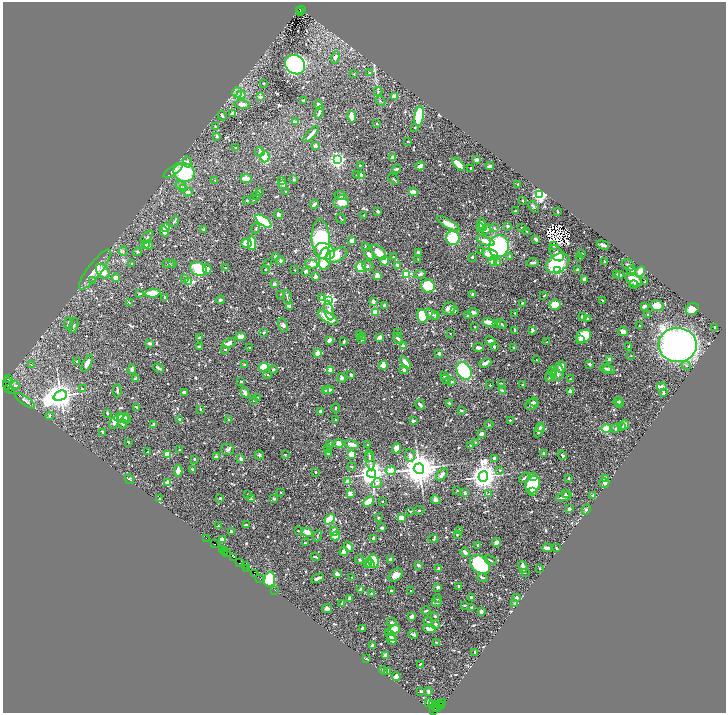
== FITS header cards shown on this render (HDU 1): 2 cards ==
NAXIS1  =                 1447
NAXIS2  =                 1422

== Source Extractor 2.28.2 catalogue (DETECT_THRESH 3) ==
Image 1447 x 1422 px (HDU 1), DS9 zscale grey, zoomed out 1/2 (1 PNG px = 2 x 2 image px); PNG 728 x 715 px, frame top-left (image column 2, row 1422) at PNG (3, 2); each listed source drawn as its Kron ellipse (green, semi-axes under 4 px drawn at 4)
Background 1.34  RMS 0.02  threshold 0.0588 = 3 sigma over >= 5 px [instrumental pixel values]
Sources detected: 963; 96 cannot appear on this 1/2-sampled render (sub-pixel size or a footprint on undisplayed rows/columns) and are neither listed nor drawn; of the other 867, the 500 brightest by FLUX_AUTO listed and drawn (367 fainter detections omitted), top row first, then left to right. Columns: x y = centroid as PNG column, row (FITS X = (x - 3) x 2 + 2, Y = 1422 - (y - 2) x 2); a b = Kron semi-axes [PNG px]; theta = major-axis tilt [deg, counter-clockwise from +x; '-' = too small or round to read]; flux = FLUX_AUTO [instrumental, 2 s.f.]
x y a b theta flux
301 9 3 1 - 210
300 11 3 2 - 120
301 12 2 1 - 52
335 57 6 4 72 14
295 65 10 9 - 920
370 72 4 2 - 3.5
354 74 2 2 - 4.2
263 83 3 2 - 3.8
378 91 4 3 - 4.6
237 92 5 5 - 11
241 95 4 4 - 27
395 96 2 2 - 72
260 97 2 2 - 20
303 100 4 3 - 4.3
380 101 5 2 - 4.1
242 104 8 3 -5 27
318 105 5 3 - 19
319 113 7 2 67 11
232 114 3 2 - 10
222 116 5 2 - 8
419 116 10 4 82 190
352 117 6 3 -82 59
295 122 4 3 - 11
377 124 3 2 - 4.6
216 127 2 2 - 19
415 128 2 2 - 9.1
311 134 10 2 47 25
217 136 2 2 - 6.2
408 142 2 2 - 6.6
315 146 4 3 - 11
236 148 2 2 - 8.4
260 152 5 4 - 9.4
265 157 5 4 - 160
393 157 2 2 - 38
337 160 4 4 - 1300
477 160 4 3 - 16
187 162 5 4 - 9.5
458 164 8 4 -46 40
360 165 2 2 - 12
420 166 5 3 - 26
490 166 4 2 - 13
471 168 3 3 - 6.5
397 169 4 3 - 9
173 170 11 4 36 14
184 172 11 9 -21 270
357 175 2 2 - 12
361 176 3 3 - 50
246 179 6 3 -3 72
294 179 3 2 - 8
394 179 6 2 -48 4.3
215 180 2 2 - 10
282 180 2 2 - 4.5
283 184 4 2 - 21
181 185 6 4 -37 8.2
518 185 3 2 - 4
183 188 4 3 - 11
286 191 3 2 - 4.3
188 192 5 3 - 9.1
259 192 4 3 - 4.2
413 192 4 2 - 46
341 195 6 4 -13 7
540 195 3 3 - 950
257 196 3 2 - 4.8
254 200 2 2 - 5.4
247 201 2 2 - 5
522 201 2 2 - 11
341 202 8 6 2 45
314 204 4 2 - 10
533 207 6 4 -49 6.5
378 211 2 2 - 10
515 211 3 2 - 4.9
557 211 3 2 - 4.1
279 215 5 3 - 14
364 216 3 2 - 3.5
341 218 5 2 - 4
263 221 9 4 -36 300
174 222 6 3 60 5.3
448 224 12 4 -31 45
482 225 7 3 -74 19
508 226 2 2 - 16
165 227 2 2 - 50
480 228 4 3 - 13
494 228 4 3 - 4.2
521 228 2 2 - 10
203 229 2 2 - 5.2
256 229 5 3 - 4.6
486 229 5 4 - 12
527 231 2 2 - 4.6
164 232 5 3 - 20
147 237 8 3 51 7.5
453 238 7 6 - 120
321 239 19 9 -88 520
536 239 3 2 - 12
352 241 4 4 - 35
486 241 9 4 -21 34
246 243 5 5 - 31
252 243 7 3 -86 120
145 244 2 2 - 35
148 245 4 3 - 15
603 245 6 2 -17 9.9
365 246 4 2 - 3.8
499 246 11 10 - 440
554 246 2 2 - 18
123 251 5 3 - 4.8
324 251 11 8 -23 140
480 251 2 2 - 3.7
137 252 4 3 - 5.4
379 252 9 5 -45 48
418 252 3 3 - 11
556 253 9 5 -54 32
369 254 6 4 -58 15
490 254 8 5 -17 62
581 254 3 2 - 12
337 255 11 6 26 67
275 256 2 2 - 8.2
509 256 3 3 - 4.1
393 257 2 2 - 4
472 257 2 2 - 8.6
580 257 2 2 - 4.8
325 259 11 6 83 120
418 260 3 2 - 3.8
280 261 4 3 - 9.3
384 261 4 3 - 58
493 261 4 4 - 30
604 261 2 2 - 7.6
498 262 4 3 - 7.1
173 263 4 3 - 3.5
533 263 6 2 -1 7.5
558 263 13 8 33 260
132 264 2 2 - 4.1
168 264 6 3 -4 4.8
268 264 2 2 - 3.9
311 264 6 3 -9 81
397 265 3 2 - 13
628 265 7 5 -37 8.6
368 266 6 5 - 8.1
361 267 5 4 - 92
225 268 2 2 - 6.3
95 269 24 6 53 55
199 269 9 6 -23 160
207 269 5 4 - 17
265 269 2 2 - 8.1
295 270 2 2 - 5.3
557 270 3 3 - 330
577 270 3 3 - 12
103 271 8 5 -53 45
306 271 3 3 - 12
631 271 5 3 - 49
640 271 6 4 47 45
407 274 3 3 - 280
420 274 6 3 8 8.7
617 274 3 2 - 10
620 275 3 2 - 11
377 276 4 3 - 29
315 277 2 2 - 57
116 278 4 4 - 17
185 278 4 3 - 4
584 279 4 3 - 11
93 280 4 4 - 5
634 280 9 6 -31 62
189 282 3 3 - 190
645 282 4 2 - 8.4
274 284 3 3 - 12
634 285 4 3 - 4.4
428 286 7 6 - 160
140 293 3 2 - 8.5
152 293 8 3 5 84
281 294 3 2 - 3.5
473 295 3 2 - 13
544 295 3 2 - 3.5
165 297 2 2 - 6.7
287 297 7 2 -82 5.8
322 297 3 3 - 9.8
220 300 4 3 - 7.3
329 300 4 3 - 890
602 300 2 2 - 5.1
373 301 3 3 - 19
129 303 4 3 - 4
522 303 4 3 - 6.2
555 305 5 5 - 78
289 306 3 3 - 12
384 306 3 3 - 12
644 306 3 2 - 15
657 306 7 5 -13 44
449 308 7 6 - 23
692 309 7 5 26 39
329 311 10 4 -78 15
455 311 2 2 - 6.8
375 312 4 4 - 71
473 312 5 3 - 16
515 313 2 2 - 4.3
432 314 7 3 -34 18
435 315 3 3 - 7.1
648 315 2 2 - 3.5
422 316 7 5 -70 100
468 316 4 3 - 5.6
583 316 3 3 - 14
328 317 11 5 -32 89
587 319 2 2 - 4.1
489 322 6 3 -15 59
497 323 4 3 - 5.1
68 324 6 3 -84 8.7
502 324 5 2 - 6.2
74 325 8 3 74 5.2
283 325 7 4 -65 12
639 325 2 2 - 3.7
475 327 2 2 - 5.4
715 327 3 2 - 4
532 330 4 3 - 10
515 331 3 2 - 10
264 332 3 2 - 5.3
398 332 2 2 - 4.5
623 332 5 3 - 25
450 333 2 2 - 4.6
360 334 2 2 - 15
583 336 8 6 29 94
200 337 3 3 - 6.4
241 337 5 3 - 39
363 337 3 3 - 7.5
379 337 4 3 - 9.3
398 338 6 3 -53 12
362 339 4 3 - 11
329 340 4 3 - 25
581 340 4 3 - 26
490 341 5 4 - 14
344 342 3 3 - 5.5
547 342 2 2 - 6.1
149 343 4 2 - 11
229 343 7 4 24 22
403 345 3 2 - 19
678 345 19 17 -2 2000
494 346 3 2 - 8.6
629 346 3 2 - 9.2
200 347 3 2 - 15
478 347 5 3 - 17
250 348 2 2 - 6.8
514 348 2 2 - 11
225 349 3 2 - 4.4
318 353 4 3 - 33
439 353 2 2 - 30
631 356 2 2 - 3.8
609 359 3 2 - 23
536 360 2 2 - 6.7
77 362 3 2 - 7.3
87 363 9 4 65 20
405 363 7 3 -54 30
485 363 6 3 23 11
589 364 3 2 - 6.8
31 365 2 2 - 4.6
244 365 2 2 - 23
383 365 4 3 - 60
686 365 5 3 - 5.2
264 367 5 4 - 110
561 367 6 4 -89 36
159 368 5 2 - 9
606 368 6 3 -21 7.1
132 369 4 3 - 9.4
273 369 4 4 - 5.7
330 370 2 2 - 56
404 370 4 4 - 13
608 370 6 4 -15 8
464 371 9 7 -58 220
558 372 8 6 80 19
551 374 8 4 66 27
267 375 4 3 - 4.5
351 375 3 2 - 8.8
444 375 3 2 - 6.6
554 375 4 3 - 5
8 378 4 2 - 260
342 378 5 4 - 8.2
135 379 3 2 - 18
446 379 5 2 - 3.7
570 379 2 2 - 4.4
241 381 2 2 - 5.4
452 381 2 2 - 14
7 383 6 3 83 650
502 383 4 3 - 3.6
15 385 5 3 - 7.2
490 385 2 2 - 6.9
522 385 2 2 - 16
662 387 5 2 - 64
8 389 4 2 - 57
82 389 3 2 - 6
329 390 5 3 - 14
11 391 2 1 - 890
117 391 6 2 -90 9
326 391 4 2 - 4
503 391 2 2 - 22
570 391 4 3 - 19
184 393 4 3 - 9.7
245 393 5 3 - 16
663 393 4 3 - 5.8
60 396 7 5 20 5700
258 397 3 2 - 3.7
254 400 3 2 - 3.9
25 401 12 3 -36 11
618 401 4 4 - 7.5
534 402 4 3 - 6.5
450 403 3 2 - 7.5
620 403 3 3 - 3.9
531 404 7 5 23 9.4
420 405 5 2 - 16
137 407 4 2 - 5.6
336 408 4 2 - 4.4
201 410 2 2 - 7.9
461 410 3 2 - 5.2
321 411 2 2 - 15
107 413 2 2 - 8.5
50 416 4 3 - 6.5
119 417 5 4 - 42
123 418 6 4 6 21
126 419 4 3 - 10
180 419 4 3 - 6.7
229 420 3 2 - 4
335 420 3 2 - 3.6
510 420 2 2 - 7
413 421 3 3 - 6.3
114 422 7 3 63 24
122 424 5 4 - 6.5
153 425 3 2 - 19
489 425 4 3 - 3.5
625 425 5 3 - 22
622 426 3 2 - 4.3
540 427 4 3 - 6.3
606 429 5 3 - 86
615 429 4 3 - 4.3
539 431 7 4 60 14
103 432 3 2 - 6.1
481 434 3 3 - 20
128 442 2 2 - 4.4
475 442 2 2 - 4.8
339 443 5 3 - 44
352 444 7 3 -15 32
368 444 2 2 - 5.2
329 445 4 3 - 4
471 445 2 2 - 6.8
328 448 4 3 - 7.7
397 448 5 4 - 30
180 450 2 2 - 6.5
227 450 6 5 - 8.5
148 452 2 2 - 4.9
543 453 2 2 - 20
168 454 3 3 - 73
285 454 2 2 - 3.8
329 454 4 2 - 7.8
351 454 4 3 - 94
259 455 4 4 - 5.9
410 455 6 5 - 20
562 455 4 3 - 8.1
370 456 5 3 - 5.9
216 457 4 3 - 22
494 458 4 4 - 8.9
194 459 3 2 - 3.5
241 459 2 2 - 40
370 460 10 3 -78 12
352 467 4 3 - 4.6
192 469 4 3 - 5
419 469 5 5 - 10000
500 470 3 2 - 3.7
178 471 5 3 - 52
391 471 5 3 - 90
315 472 2 2 - 14
371 473 4 4 - 4800
442 475 7 3 47 16
483 476 5 5 - 6000
533 477 4 3 - 25
524 478 6 2 48 4.6
569 478 3 2 - 3.8
605 478 2 2 - 63
129 479 5 2 - 4.4
168 482 4 3 - 24
348 482 2 2 - 93
377 483 6 4 36 12
604 483 5 4 - 9.7
533 485 9 6 66 190
457 490 2 2 - 5.7
533 491 3 3 - 13
281 492 2 2 - 5.1
465 493 3 2 - 12
565 493 2 2 - 5.2
248 494 2 2 - 4.3
350 494 4 3 - 16
489 494 3 3 - 4.3
593 496 4 3 - 8.8
564 497 8 3 17 25
220 498 3 2 - 4.2
160 499 3 3 - 5.2
251 499 3 3 - 3.9
274 499 2 2 - 16
436 500 5 4 - 14
369 501 6 3 44 88
383 501 2 2 - 3.5
569 509 3 3 - 8.4
419 510 5 3 - 4.4
586 510 5 3 - 5.3
410 511 2 2 - 4.9
379 518 3 3 - 5.1
401 518 4 4 - 35
330 519 6 4 47 81
246 525 4 2 - 6.2
218 526 3 2 - 3.9
382 528 2 2 - 26
459 530 2 2 - 12
298 531 2 2 - 3.8
334 531 4 3 - 40
231 532 3 3 - 13
307 532 6 3 -30 45
457 534 3 2 - 5.1
318 536 5 3 - 4
336 536 4 4 - 100
206 538 2 1 - 33
373 538 3 2 - 6.9
222 539 4 2 - 28
433 539 5 3 - 4.5
305 543 3 3 - 3.6
496 543 4 4 - 12
214 544 2 1 - 220
478 545 3 3 - 4
348 547 5 3 - 19
547 548 5 3 - 27
556 548 3 2 - 3.9
222 550 3 1 - 120
344 551 4 4 - 19
224 552 2 1 - 120
227 552 3 1 - 110
465 552 5 3 - 16
234 557 4 3 - 440
316 557 5 2 - 5.3
390 559 2 2 - 35
359 560 4 4 - 7
490 560 7 2 -25 5
374 561 7 5 -77 100
239 563 2 1 - 400
367 563 2 2 - 9.9
370 563 5 4 - 31
480 564 11 8 -40 380
418 565 4 3 - 6.2
245 566 4 2 - 310
523 567 6 3 -75 21
247 568 2 1 - 100
439 568 2 2 - 22
539 568 2 2 - 7.4
525 572 2 2 - 3.5
254 573 3 2 - 280
337 574 4 3 - 26
396 575 8 5 38 31
352 577 2 2 - 5.8
482 577 5 2 - 7.2
318 578 7 3 22 13
260 579 3 1 - 160
270 579 7 5 83 350
459 586 4 2 - 7.3
438 587 4 3 - 7.2
360 589 4 2 - 5.9
275 590 2 1 - 57
391 590 3 2 - 8.6
411 591 2 2 - 7.1
372 593 2 2 - 19
471 597 3 2 - 13
349 598 3 2 - 18
437 598 3 3 - 8
517 598 4 3 - 10
437 602 5 3 - 5.4
341 603 2 2 - 3.7
515 603 3 3 - 5.3
465 605 3 2 - 4.2
472 607 2 2 - 18
327 608 5 3 - 15
426 611 4 3 - 4.8
481 611 3 3 - 7.5
435 616 2 2 - 17
412 617 3 2 - 15
392 622 5 3 - 4.6
428 622 5 3 - 4.5
435 624 2 2 - 22
430 628 6 3 -4 31
362 629 3 2 - 12
394 630 6 4 18 59
413 634 5 3 - 8.9
390 635 6 4 -56 17
392 639 5 3 - 34
437 643 3 2 - 4.2
372 645 4 3 - 8.5
475 652 3 2 - 7.5
386 655 2 2 - 38
366 659 3 3 - 3.6
420 664 4 3 - 4.6
384 671 4 2 - 5.4
387 672 3 3 - 21
396 677 4 4 - 17
421 691 2 2 - 16
428 691 4 3 - 7.2
429 702 2 2 - 38
442 703 3 2 - 190
433 704 3 2 - 340
439 704 2 2 - 310
442 705 3 2 - 260
436 706 5 3 - 680
438 707 2 2 - 150
434 711 2 1 - 61
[367 fainter detections neither listed nor drawn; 96 sub-pixel or undisplayed-footprint detections neither listed nor drawn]